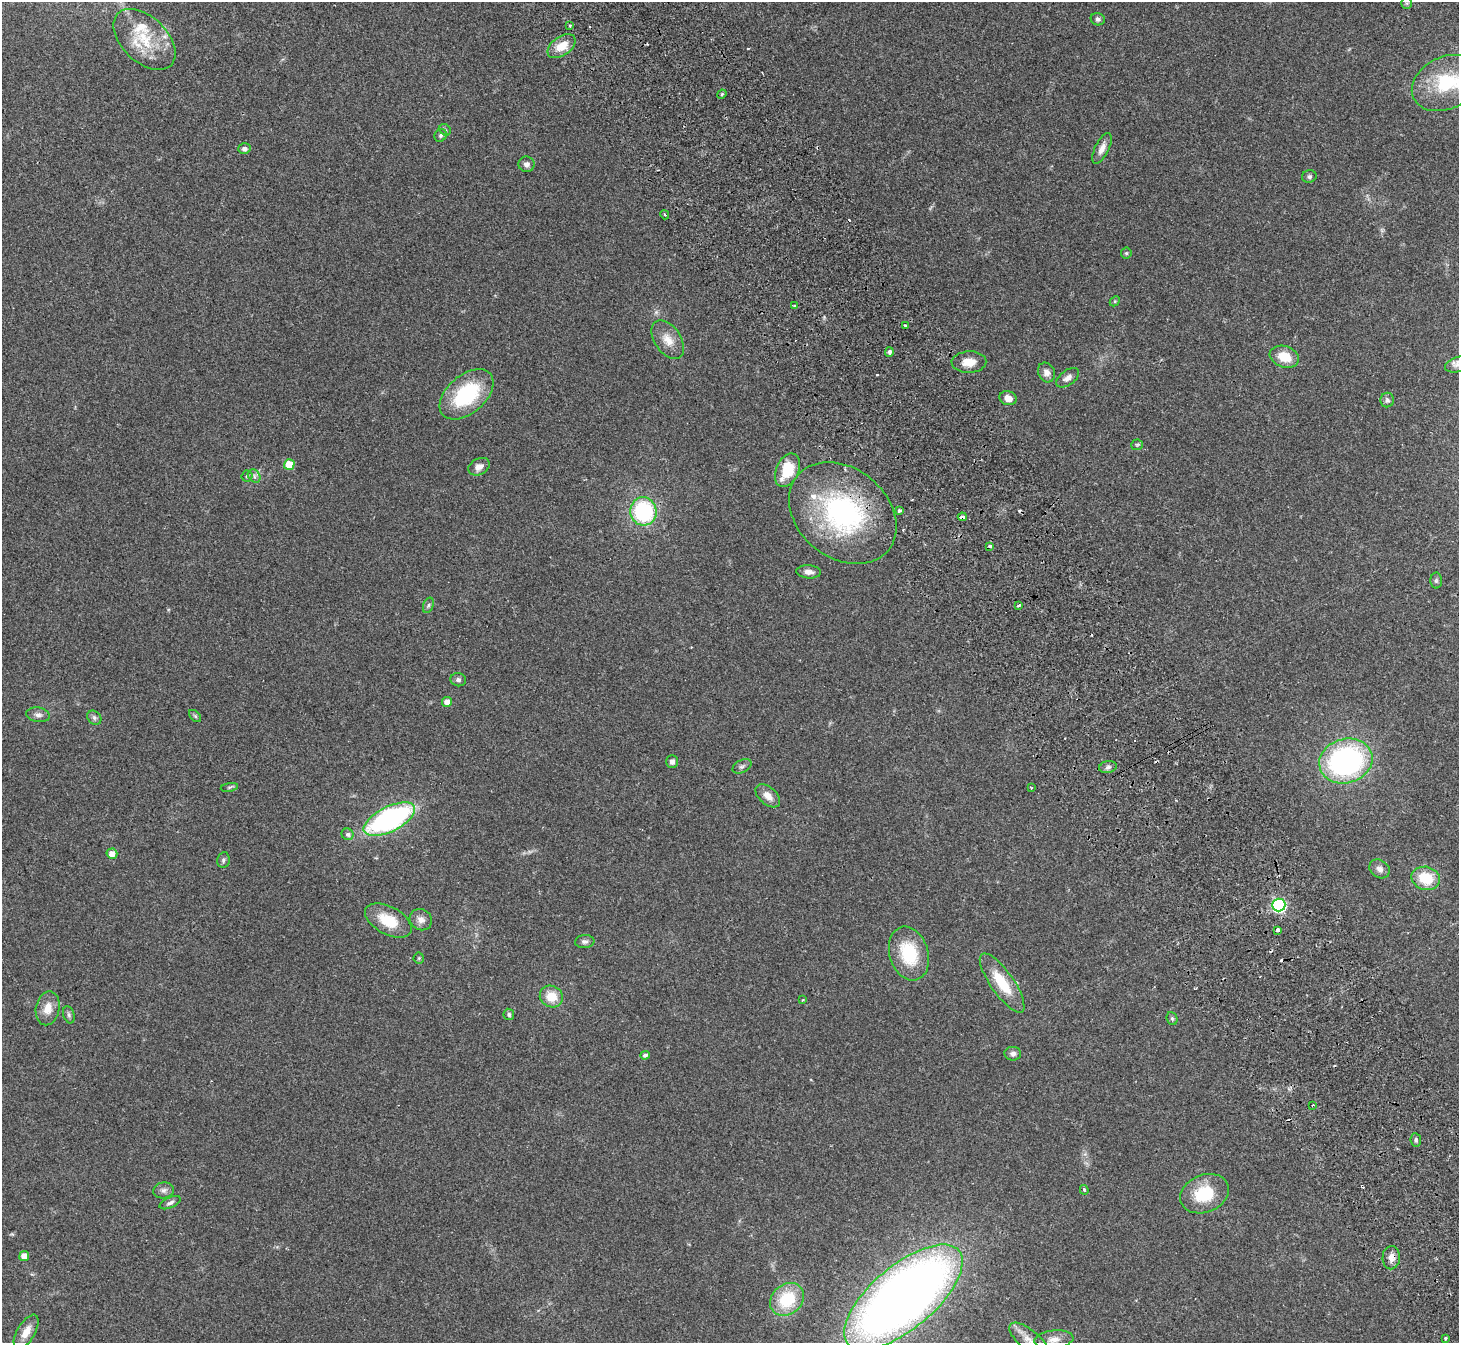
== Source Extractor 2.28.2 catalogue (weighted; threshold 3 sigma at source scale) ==
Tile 6 of 4 x 4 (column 2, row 2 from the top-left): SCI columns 1509-2965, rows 2880-4220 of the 5934 x 5893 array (HDU 1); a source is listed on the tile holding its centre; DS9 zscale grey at full resolution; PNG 1461 x 1345 px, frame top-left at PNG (2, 2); each listed source drawn as its Kron ellipse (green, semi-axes under 4 px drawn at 4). Shown black and unused: <1% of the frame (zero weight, under 2 of 3 exposures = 3% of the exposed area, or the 3 px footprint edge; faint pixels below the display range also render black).
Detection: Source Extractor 2.28.2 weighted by HDU 2 'WHT'; one run over the whole footprint, this tile lists its part. Background 0.141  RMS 0.0088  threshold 0.0394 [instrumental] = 3 sigma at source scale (4.5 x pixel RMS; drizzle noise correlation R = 1.50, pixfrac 1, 0.05/0.05 arcsec/px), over >= 5 px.
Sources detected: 105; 1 too faint to see at this stretch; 11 cosmic-ray / hot-pixel residue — neither listed nor drawn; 2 inside a brighter listed object's ellipse — not listed separately; the other 91 listed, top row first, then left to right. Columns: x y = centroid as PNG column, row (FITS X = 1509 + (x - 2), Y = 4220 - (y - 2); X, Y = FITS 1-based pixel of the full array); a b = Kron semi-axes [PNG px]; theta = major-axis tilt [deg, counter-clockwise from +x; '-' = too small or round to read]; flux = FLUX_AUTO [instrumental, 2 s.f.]
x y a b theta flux
1407 3 5 5 - 1.2
1098 19 7 6 - 2.2
570 26 4 3 - 1.1
144 39 37 23 -44 39
561 46 16 9 36 14
1446 83 36 26 25 55
722 94 5 4 - 1
445 130 6 5 - 1.6
441 135 7 6 - 1.9
1102 148 16 7 64 6.5
244 149 6 5 - 2.8
526 164 8 7 - 3.5
1309 176 7 6 - 2.1
665 215 5 3 - 1.1
1126 253 5 5 - 1.2
1115 301 5 4 - 1.1
795 306 4 3 - 1.4
906 326 3 3 - 2
668 340 21 13 -56 12
889 352 5 4 - 2.4
1284 357 15 10 -18 17
969 362 17 10 2 11
1458 364 13 7 17 4.3
1046 372 10 8 -64 5
1068 378 13 7 36 4.5
467 394 31 19 41 63
1008 398 9 7 -16 6.8
1387 400 7 7 - 2.9
1137 445 6 5 - 1.4
289 465 5 5 - 22
479 467 11 8 28 5.5
787 470 18 11 66 29
247 476 5 5 - 1.3
254 476 7 5 -49 2.1
643 511 14 13 - 83
899 511 4 3 - 7.9
843 513 59 45 -39 150
962 517 4 3 - 3.4
990 546 3 3 - 10
809 572 12 6 -5 4.8
1436 581 8 6 90 1.7
428 605 8 5 71 1.8
1019 605 3 3 - 2.1
458 680 8 6 -16 2.3
447 702 5 5 - 6.5
38 715 12 7 -8 3.9
195 716 7 4 -45 1.4
94 718 8 6 -47 2.3
1346 761 27 22 15 190
672 762 6 6 - 2.9
742 766 10 6 28 2.5
1108 767 9 5 10 2.6
229 787 8 4 9 1.4
1031 788 3 2 - 0.87
768 796 14 8 -42 7.4
389 819 28 12 27 180
348 834 6 5 - 2.3
112 854 5 5 - 7.2
223 860 8 6 80 1.9
1379 869 11 8 -35 4.5
1426 878 14 11 -14 25
1279 905 7 6 - 160
388 920 25 14 -28 23
421 920 11 10 - 5.5
1278 930 4 3 - 4.5
585 941 9 6 5 3
909 953 27 19 -73 41
419 958 5 5 - 1.1
1002 983 35 11 -55 29
551 996 12 10 -26 16
803 1000 3 3 - 0.81
48 1008 17 11 78 11
509 1014 6 5 - 1.8
69 1015 9 5 -72 2.2
1172 1019 6 5 - 1.5
1013 1054 8 7 - 3.2
645 1055 4 4 - 2.7
1313 1105 3 2 - 1.2
1416 1140 7 5 -82 1.9
164 1190 10 8 12 3.9
1084 1190 5 4 - 1.9
1205 1194 25 18 22 36
170 1203 11 5 24 2.7
24 1256 5 5 - 8.2
1391 1258 12 8 87 5.9
903 1297 72 31 40 920
787 1299 18 15 41 40
26 1332 19 9 59 9.7
1445 1338 4 3 - 0.95
1054 1339 19 9 6 8.1
1029 1340 23 10 -40 12
Overlapping masked pixels (flux is a lower limit): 3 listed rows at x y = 843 513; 962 517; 1391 1258
Isophote crosses this tile's border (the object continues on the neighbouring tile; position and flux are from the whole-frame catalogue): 4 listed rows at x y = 1446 83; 1458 364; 1054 1339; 1029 1340